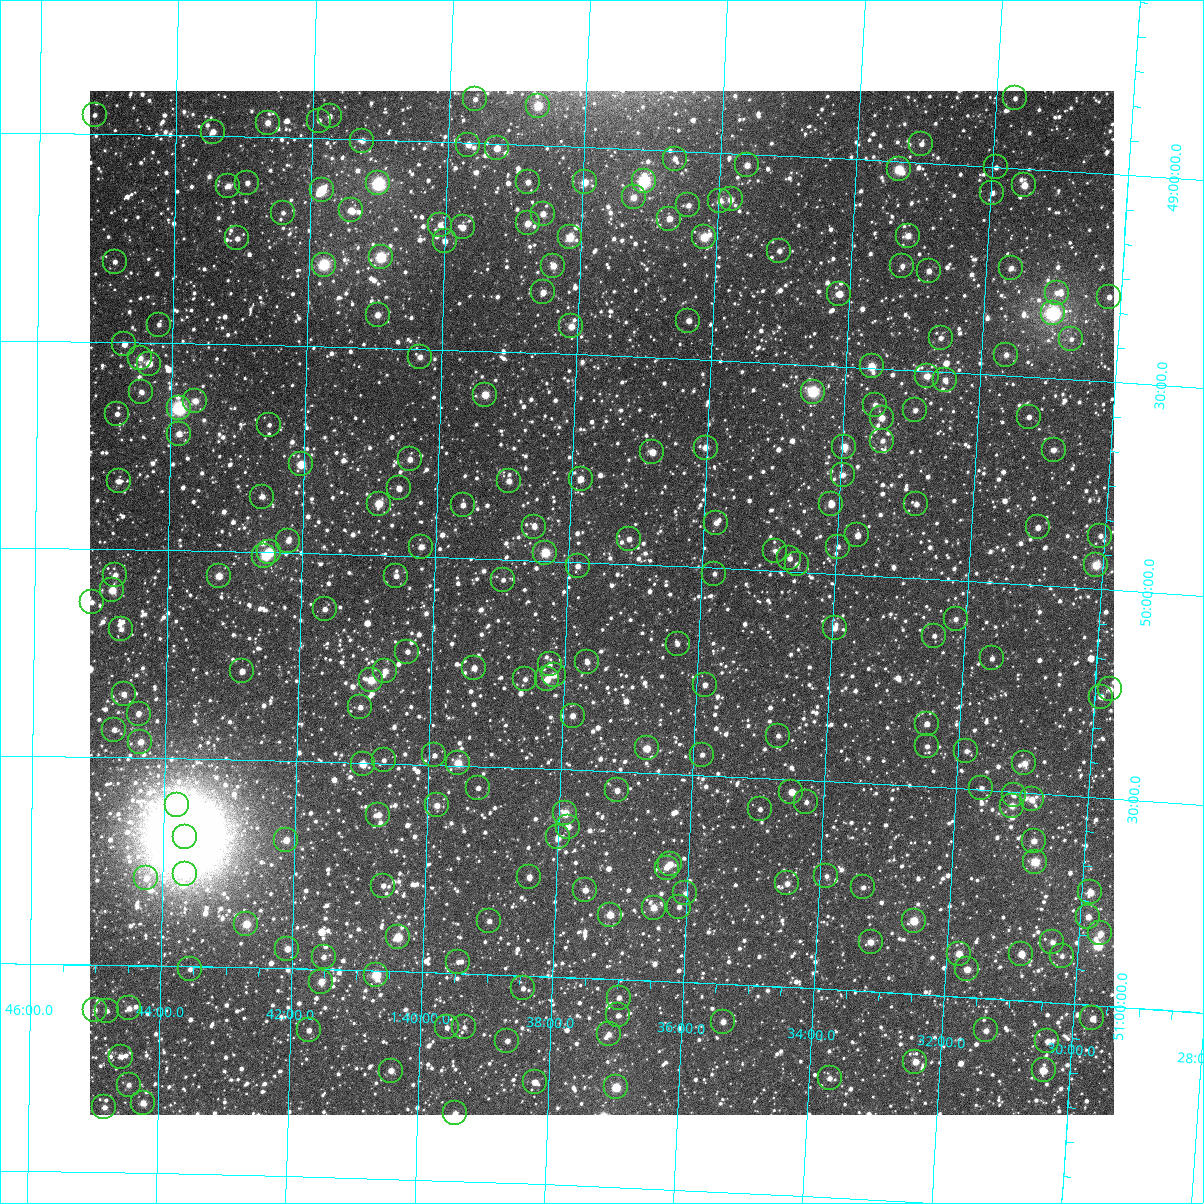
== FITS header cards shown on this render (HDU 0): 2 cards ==
NAXIS1  =                 1024
NAXIS2  =                 1024

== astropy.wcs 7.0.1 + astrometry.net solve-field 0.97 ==
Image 1024 x 1024 px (HDU 0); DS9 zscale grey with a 90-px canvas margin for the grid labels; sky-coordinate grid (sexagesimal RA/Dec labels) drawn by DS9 from the SOLVED WCS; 236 Tycho-2 reference stars matched to detected sources circled (green)
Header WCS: RA---TAN-SIP/DEC--TAN-SIP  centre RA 01:37:29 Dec +50:06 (24.37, +50.09 deg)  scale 8.67 arcsec/px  FOV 148.0' x 148.0'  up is +178 deg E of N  parity flipped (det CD > 0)
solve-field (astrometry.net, Tycho-2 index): VERIFIED the header's WCS against the Tycho-2 star catalogue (verified at 6 index scales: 7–236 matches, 0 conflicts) and refined it, rather than solving blind
Solved WCS: RA---TAN-SIP/DEC--TAN-SIP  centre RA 01:37:29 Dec +50:06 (24.37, +50.09 deg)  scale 8.67 arcsec/px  FOV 148.0' x 148.0'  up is +178 deg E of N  parity flipped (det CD > 0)
The solver's refit moves the header's centre by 0.3 arcsec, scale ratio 1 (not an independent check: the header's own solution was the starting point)
Tycho-2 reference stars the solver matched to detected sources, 236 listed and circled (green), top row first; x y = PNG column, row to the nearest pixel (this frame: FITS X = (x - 90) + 1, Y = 1024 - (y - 91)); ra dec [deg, ICRS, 3 dp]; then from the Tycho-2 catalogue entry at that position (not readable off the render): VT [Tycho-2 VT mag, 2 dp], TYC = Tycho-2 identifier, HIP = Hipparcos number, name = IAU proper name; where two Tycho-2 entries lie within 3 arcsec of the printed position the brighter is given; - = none
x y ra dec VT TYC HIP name
1015 98 22.932 +48.833 11.49 3286-2263-1 - -
475 99 24.906 +48.895 11.04 3286-195-1 - -
538 106 24.676 +48.905 9.03 3286-627-1 - -
95 115 26.299 +48.955 11.98 3287-1520-1 - -
330 116 25.437 +48.946 11.64 3287-1588-1 - -
319 121 25.477 +48.957 11.58 3287-976-1 - -
268 123 25.665 +48.965 10.21 3287-928-1 - -
213 132 25.864 +48.990 10.61 3287-1464-1 - -
362 141 25.315 +49.002 10.28 3287-1014-1 - -
921 144 23.265 +48.955 10.88 3286-2089-1 - -
468 145 24.926 +49.004 10.02 3286-2033-1 - -
497 148 24.820 +49.011 9.97 3286-1825-1 - -
675 159 24.167 +49.019 11.33 3286-1991-1 - -
747 165 23.900 +49.027 10.27 3286-1981-1 - -
996 167 22.987 +49.001 11.58 3286-1873-1 - -
899 169 23.342 +49.019 8.65 3286-1841-1 - -
644 181 24.276 +49.076 7.62 3286-1551-1 7536 -
528 182 24.703 +49.089 10.51 3286-1669-1 - -
585 182 24.493 +49.085 9.48 3286-1765-1 - -
247 183 25.734 +49.111 11.06 3287-2196-1 - -
378 183 25.253 +49.104 7.46 3286-1823-1 7855 -
1024 185 22.879 +49.040 9.50 3286-2132-1 - -
228 186 25.804 +49.119 10.40 3287-508-1 - -
322 190 25.461 +49.124 8.74 3287-1118-1 - -
992 193 22.996 +49.063 11.15 3286-1749-1 - -
634 197 24.312 +49.117 9.82 3286-1795-1 - -
731 199 23.955 +49.112 9.99 3286-1593-1 - -
720 201 23.995 +49.117 10.14 3286-1567-1 - -
688 205 24.109 +49.130 11.06 3286-1968-1 - -
351 210 25.351 +49.171 10.20 3287-2072-1 - -
283 213 25.600 +49.181 11.47 3287-1788-1 - -
543 214 24.643 +49.165 10.31 3286-1631-1 - -
669 219 24.177 +49.164 10.56 3286-1315-1 - -
528 223 24.698 +49.189 9.75 3286-1335-1 - -
440 225 25.021 +49.199 10.86 3286-1465-1 - -
463 227 24.937 +49.204 10.12 3286-2046-1 - -
908 236 23.296 +49.177 10.04 3286-1440-1 - -
570 237 24.540 +49.219 9.09 3286-1645-1 - -
704 237 24.046 +49.205 8.94 3286-1431-1 - -
237 238 25.767 +49.245 10.59 3287-502-1 - -
445 241 25.001 +49.238 10.56 3286-1958-1 - -
779 251 23.767 +49.229 10.69 3286-1984-1 - -
381 257 25.235 +49.281 8.13 3286-1762-1 7850 -
115 262 26.217 +49.307 11.45 3287-2201-1 - -
324 265 25.444 +49.303 7.95 3287-80-1 7919 -
553 266 24.598 +49.289 9.81 3286-1990-1 - -
902 266 23.311 +49.251 10.64 3286-1648-1 - -
1011 268 22.909 +49.241 10.69 3286-2006-1 - -
929 271 23.212 +49.259 10.48 3286-1129-1 - -
543 292 24.632 +49.354 10.24 3286-1644-1 - -
1057 293 22.736 +49.294 11.12 3286-2114-1 - -
839 294 23.537 +49.326 9.93 3286-1597-1 - -
1109 297 22.542 +49.296 10.87 3286-2206-1 - -
1053 313 22.746 +49.343 6.99 3286-2270-1 7057 -
378 315 25.241 +49.421 10.27 3286-897-1 - -
688 321 24.090 +49.408 10.44 3286-671-1 - -
159 325 26.050 +49.456 11.22 3287-1304-1 - -
571 326 24.523 +49.433 9.88 3286-1907-1 - -
941 338 23.154 +49.419 10.82 3286-1600-1 - -
1071 339 22.671 +49.403 11.47 3286-2122-1 - -
124 344 26.176 +49.505 10.44 3287-2090-1 - -
1006 355 22.909 +49.450 10.71 3286-847-1 - -
420 357 25.080 +49.519 10.52 3286-1415-1 - -
140 358 26.117 +49.538 10.46 3287-1052-1 - -
149 364 26.085 +49.551 9.72 3287-1944-1 - -
872 366 23.404 +49.496 9.10 3286-1547-1 - -
927 376 23.196 +49.512 9.99 3286-1660-1 - -
945 380 23.129 +49.519 10.84 3286-715-1 - -
141 392 26.112 +49.619 11.18 3287-144-1 - -
813 392 23.616 +49.564 8.00 3286-593-1 7335 -
485 395 24.833 +49.605 9.36 3286-1682-1 - -
195 401 25.910 +49.639 10.02 3287-1986-1 - -
875 405 23.384 +49.588 10.95 3286-1974-1 - -
179 408 25.971 +49.656 7.42 3287-164-1 8093 -
915 410 23.234 +49.597 11.10 3286-1458-1 - -
117 414 26.200 +49.673 11.00 3287-1806-1 - -
1029 417 22.810 +49.596 11.08 3286-2142-1 - -
882 418 23.357 +49.619 9.83 3286-227-1 - -
269 425 25.633 +49.692 11.42 3287-2006-1 - -
179 434 25.968 +49.718 10.05 3287-338-1 - -
882 441 23.349 +49.674 11.18 3286-1840-1 - -
844 447 23.489 +49.693 9.47 3286-2097-1 - -
706 448 24.005 +49.712 10.23 3286-687-1 7452 -
1054 450 22.710 +49.672 10.62 3286-2144-1 - -
652 452 24.203 +49.728 10.02 3286-663-1 - -
410 459 25.106 +49.766 10.26 3286-422-1 - -
301 464 25.511 +49.786 9.23 3287-774-1 - -
843 475 23.489 +49.761 11.18 3286-1830-1 - -
581 479 24.466 +49.800 9.81 3286-703-1 - -
119 481 26.190 +49.836 10.60 3287-428-1 - -
509 481 24.734 +49.811 10.45 3286-851-1 - -
399 488 25.143 +49.837 10.68 3286-963-1 - -
262 497 25.652 +49.866 11.27 3287-1140-1 - -
379 504 25.215 +49.875 10.02 3286-2300-1 7841 -
831 504 23.527 +49.833 10.07 3286-350-1 - -
916 504 23.211 +49.821 11.16 3286-2044-1 - -
463 505 24.902 +49.872 10.76 3286-853-1 - -
716 523 23.953 +49.891 10.61 3286-1986-1 - -
534 527 24.633 +49.918 10.97 3286-1584-1 - -
1038 527 22.752 +49.860 10.61 3286-2209-1 - -
857 535 23.423 +49.905 10.21 3286-1989-1 - -
1100 536 22.516 +49.872 11.24 3286-2220-1 - -
629 539 24.276 +49.939 10.89 3286-705-1 - -
288 541 25.552 +49.970 10.84 3287-1269-1 - -
421 547 25.055 +49.976 10.69 3286-707-1 - -
838 547 23.494 +49.934 11.21 3286-1625-1 - -
775 551 23.727 +49.952 11.02 3286-356-1 - -
269 552 25.623 +50.000 8.57 3287-1923-1 7979 -
545 553 24.587 +49.980 8.74 3286-1039-1 7634 -
264 556 25.641 +50.009 9.67 3287-1081-1 - -
789 558 23.673 +49.968 10.79 3286-925-1 - -
797 564 23.645 +49.982 11.60 3286-1425-1 - -
1096 565 22.526 +49.942 8.89 3286-2196-1 7000 -
578 566 24.465 +50.009 10.86 3286-1169-1 - -
714 574 23.951 +50.014 11.23 3286-721-1 - -
115 575 26.198 +50.062 10.75 3287-771-1 - -
219 576 25.809 +50.059 9.63 3287-1753-1 8040 -
396 576 25.143 +50.048 10.65 3286-1433-1 - -
503 580 24.742 +50.049 11.47 3286-1041-1 - -
112 590 26.208 +50.098 10.16 3287-1341-1 - -
92 602 26.284 +50.128 11.15 3287-705-1 - -
325 609 25.408 +50.133 11.10 3287-1257-1 - -
956 619 23.038 +50.093 10.76 3286-1428-1 - -
835 628 23.491 +50.131 10.48 3286-1134-1 - -
121 629 26.172 +50.192 11.25 3287-1143-1 - -
934 636 23.116 +50.136 11.30 3286-1214-1 - -
678 644 24.078 +50.186 11.29 3286-712-1 - -
407 652 25.093 +50.230 11.20 3286-1042-1 - -
992 658 22.894 +50.182 11.51 3286-595-1 - -
587 662 24.415 +50.240 10.95 3286-1026-1 - -
550 664 24.556 +50.248 11.40 3286-322-1 - -
474 668 24.840 +50.264 10.23 3286-926-1 - -
242 671 25.714 +50.287 10.36 3287-395-1 - -
385 671 25.174 +50.278 10.17 3286-960-1 - -
554 675 24.539 +50.274 10.47 3286-874-1 - -
525 679 24.647 +50.286 11.12 3286-664-1 - -
547 679 24.564 +50.285 9.93 3286-1018-1 - -
371 680 25.226 +50.300 9.41 3286-1424-1 - -
705 685 23.969 +50.282 10.85 3286-421-1 - -
1110 689 22.442 +50.238 10.70 3273-696-1 - -
124 694 26.158 +50.348 10.58 3287-1127-1 - -
1101 697 22.476 +50.258 10.66 3273-69-1 - -
360 707 25.264 +50.367 11.22 3286-22-1 - -
139 714 26.099 +50.395 10.64 3287-191-1 - -
573 716 24.462 +50.370 10.45 3286-142-1 - -
927 724 23.125 +50.349 10.61 3286-520-1 - -
114 730 26.193 +50.434 11.00 3287-647-1 - -
778 736 23.683 +50.396 11.13 3286-190-1 - -
140 742 26.092 +50.462 10.47 3287-483-1 - -
927 746 23.119 +50.403 11.09 3286-950-1 - -
647 748 24.177 +50.441 9.63 3286-1226-1 - -
966 751 22.969 +50.409 11.10 3286-730-1 - -
434 755 24.979 +50.477 11.39 3286-487-1 - -
702 755 23.967 +50.451 11.22 3286-40-1 - -
384 760 25.170 +50.493 11.22 3286-184-1 - -
458 763 24.888 +50.494 9.33 3286-1296-1 - -
1024 763 22.747 +50.430 10.08 3286-2169-1 - -
363 764 25.249 +50.504 9.55 3286-292-1 - -
478 788 24.810 +50.552 11.26 3286-704-1 - -
981 788 22.904 +50.496 11.10 3286-1036-1 - -
617 790 24.283 +50.545 10.67 3286-688-1 - -
791 792 23.622 +50.530 9.86 3286-1072-1 - -
1014 795 22.779 +50.507 10.99 3286-1138-1 - -
1032 799 22.712 +50.516 10.40 3286-2131-1 - -
806 802 23.563 +50.553 11.27 3286-694-1 - -
177 805 25.949 +50.613 7.97 3287-171-1 - -
437 805 24.963 +50.598 10.27 3286-996-1 - -
1012 806 22.784 +50.534 9.97 3286-686-1 - -
760 809 23.738 +50.575 11.60 3286-79-1 - -
565 813 24.476 +50.606 9.21 3286-716-1 - -
378 815 25.185 +50.624 10.20 3286-756-1 - -
568 827 24.462 +50.638 10.77 3290-444-1 - -
185 837 25.915 +50.689 4.01 3291-2118-1 8068 -
558 837 24.499 +50.663 10.84 3290-408-1 - -
286 840 25.531 +50.691 10.24 3291-892-1 - -
1034 841 22.693 +50.615 10.18 3286-2149-1 - -
1035 862 22.685 +50.666 8.75 3290-1572-1 7037 -
670 864 24.070 +50.718 10.02 3290-460-1 - -
667 868 24.081 +50.727 10.72 3290-182-1 - -
185 874 25.915 +50.780 10.67 3291-917-1 - -
826 876 23.473 +50.728 11.10 3290-434-1 - -
529 877 24.603 +50.761 10.69 3290-290-1 - -
146 878 26.061 +50.791 10.94 3291-848-1 - -
787 883 23.620 +50.751 10.46 3290-356-1 - -
383 886 25.158 +50.795 10.90 3290-124-1 - -
863 887 23.331 +50.751 11.17 3290-206-1 - -
585 890 24.388 +50.788 10.60 3290-462-1 - -
1090 892 22.467 +50.730 9.66 3277-1281-1 - -
685 893 24.007 +50.786 11.34 3290-388-1 - -
679 907 24.028 +50.819 10.83 3290-10-1 - -
654 908 24.125 +50.824 9.93 3290-304-1 7495 -
610 915 24.290 +50.845 9.70 3290-254-1 - -
1088 917 22.469 +50.789 10.39 3277-1314-1 - -
489 921 24.749 +50.872 10.97 3290-716-1 - -
914 921 23.131 +50.824 9.02 3290-216-1 7179 -
246 924 25.676 +50.896 9.37 3291-359-1 7995 -
1100 933 22.418 +50.827 10.46 3277-1219-1 - -
398 937 25.096 +50.918 8.98 3290-501-1 7801 -
871 942 23.291 +50.881 10.05 3290-670-1 - -
1052 942 22.598 +50.856 10.89 3290-1665-1 - -
287 949 25.517 +50.953 10.29 3291-57-1 - -
959 954 22.952 +50.897 9.64 3290-686-1 7126 -
1021 954 22.714 +50.888 10.28 3290-1661-1 - -
1062 956 22.559 +50.887 11.22 3290-1609-1 - -
324 957 25.378 +50.970 10.81 3291-252-1 - -
458 962 24.863 +50.972 11.66 3290-709-1 - -
190 969 25.887 +51.007 11.67 3291-593-1 - -
967 969 22.917 +50.934 9.88 3290-459-1 - -
376 975 25.175 +51.010 8.84 3290-609-1 7826 -
321 982 25.384 +51.031 10.62 3291-742-1 - -
523 988 24.611 +51.031 11.66 3290-543-1 - -
619 998 24.242 +51.044 10.71 3290-532-1 - -
129 1008 26.119 +51.105 10.46 3291-702-1 - -
95 1010 26.249 +51.109 11.70 3291-465-1 - -
107 1011 26.204 +51.111 11.58 3291-93-1 - -
618 1015 24.244 +51.087 11.04 3290-43-1 - -
1092 1018 22.427 +51.033 10.37 3277-1008-1 - -
723 1022 23.840 +51.091 10.57 3290-111-1 - -
447 1027 24.898 +51.131 11.19 3290-199-1 - -
464 1027 24.831 +51.129 11.40 3290-566-1 - -
309 1030 25.427 +51.148 11.04 3291-557-1 - -
986 1030 22.831 +51.078 10.78 3290-595-1 - -
609 1034 24.276 +51.133 10.53 3290-247-1 - -
507 1041 24.664 +51.158 10.93 3290-605-1 - -
1047 1041 22.593 +51.095 11.29 3290-1631-1 - -
121 1057 26.145 +51.221 11.29 3291-999-1 - -
915 1062 23.094 +51.163 10.22 3290-461-1 - -
1044 1070 22.601 +51.165 10.30 3290-1586-1 - -
391 1071 25.107 +51.240 10.20 3290-287-1 - -
830 1078 23.420 +51.214 10.92 3290-371-1 - -
535 1082 24.553 +51.255 10.58 3290-718-1 - -
129 1085 26.115 +51.288 11.00 3291-64-1 - -
616 1087 24.240 +51.261 8.89 3290-552-1 7529 -
143 1103 26.058 +51.331 10.55 3291-544-1 - -
104 1107 26.208 +51.343 10.91 3291-312-1 - -
455 1113 24.854 +51.337 10.79 3290-762-1 - -